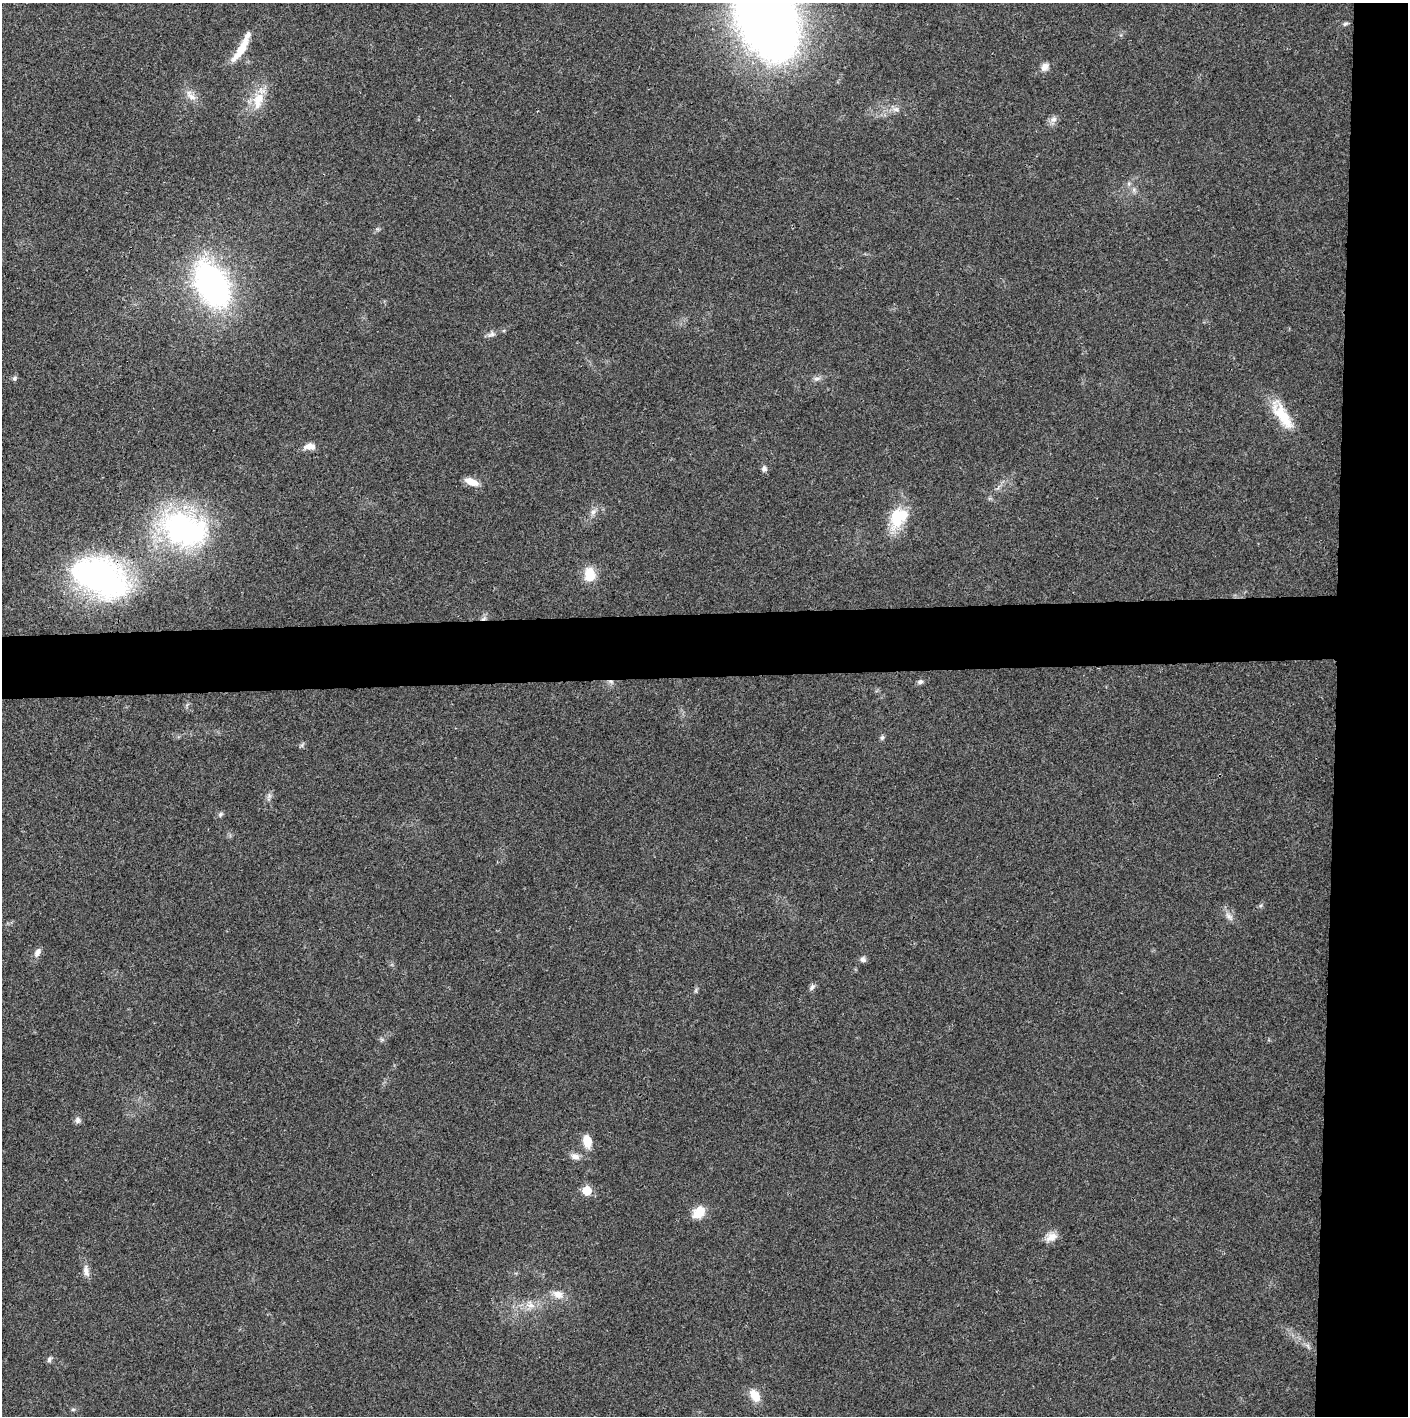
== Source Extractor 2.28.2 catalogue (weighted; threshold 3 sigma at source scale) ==
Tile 6 of 3 x 3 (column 3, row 2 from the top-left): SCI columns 2812-4217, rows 1415-2828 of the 4221 x 4243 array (HDU 1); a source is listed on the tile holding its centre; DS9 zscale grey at full resolution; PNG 1410 x 1418 px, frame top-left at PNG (2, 3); no overlay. Shown black and unused: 9% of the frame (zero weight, under 3 of 4 exposures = <1% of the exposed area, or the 3 px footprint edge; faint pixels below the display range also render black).
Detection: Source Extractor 2.28.2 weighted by HDU 2 'WHT'; one run over the whole footprint, this tile lists its part. Background 0.021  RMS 0.0042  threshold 0.0188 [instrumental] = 3 sigma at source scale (4.5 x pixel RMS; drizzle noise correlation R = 1.50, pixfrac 1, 0.05/0.05 arcsec/px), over >= 5 px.
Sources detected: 46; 1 cosmic-ray / hot-pixel residue — not listed; the other 45 listed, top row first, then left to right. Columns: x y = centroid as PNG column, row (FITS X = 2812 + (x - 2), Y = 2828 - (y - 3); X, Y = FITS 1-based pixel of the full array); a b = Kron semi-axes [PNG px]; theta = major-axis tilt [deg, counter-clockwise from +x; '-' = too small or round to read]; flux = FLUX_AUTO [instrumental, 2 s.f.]
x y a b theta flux
767 19 53 33 -66 650
1345 24 8 5 20 0.84
242 48 40 8 60 9.7
1045 67 11 9 57 2.5
191 95 20 8 -47 3.4
258 100 25 14 78 9.1
896 109 9 7 12 1.8
1054 119 8 8 - 1.8
1134 190 7 4 -72 0.92
212 285 36 22 -61 140
492 334 12 7 24 1.7
14 378 7 5 52 0.89
817 379 10 5 10 1.4
1282 415 42 15 -56 14
310 446 14 8 2 3.1
764 469 8 7 - 1.4
471 482 17 8 -20 4.4
593 512 9 7 44 1.8
898 518 30 20 57 15
184 529 61 40 -19 86
590 574 19 13 -85 7.7
100 576 62 38 -23 110
484 618 8 4 31 1.2
920 682 7 6 - 1.1
882 737 7 5 49 0.83
269 796 9 4 -85 0.95
220 814 7 5 46 0.88
1229 916 13 6 -47 2.1
37 952 13 7 60 2
863 959 8 7 - 1.3
812 987 10 6 46 1.2
696 990 7 4 72 0.7
382 1040 7 4 -19 0.67
78 1120 8 7 - 1.3
587 1141 13 8 -75 6.4
575 1156 12 8 -15 2.3
587 1191 6 6 - 11
699 1212 14 10 46 8.2
1051 1237 16 10 27 3.7
86 1271 16 7 -80 2.6
558 1294 14 10 -14 3.9
530 1305 13 8 0 3.4
49 1359 9 5 64 0.96
755 1395 16 10 -57 5.8
73 1409 6 4 1 0.61
Overlapping masked pixels (flux is a lower limit): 2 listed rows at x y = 100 576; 484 618
Isophote crosses this tile's border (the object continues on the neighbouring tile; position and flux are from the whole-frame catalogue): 1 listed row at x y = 767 19